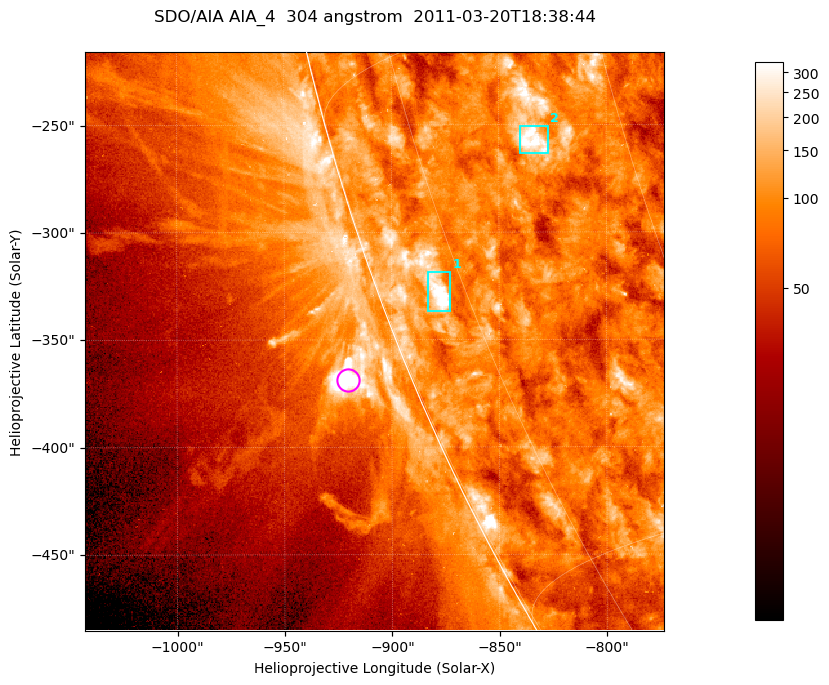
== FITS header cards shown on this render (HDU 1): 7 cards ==
TELESCOP= 'SDO/AIA '           / For AIA: SDO/AIA
INSTRUME= 'AIA_4   '           / For AIA: AIA_ATA1, AIA_ATA2, AIA_ATA3 or AIA_AT
WAVELNTH=                  304 / [angstrom] Wavelength
WAVEUNIT= 'angstrom'           / Wavelength unit: angstrom
DATE-OBS= '2011-03-20T18:38:44.125' / [ISO] Date when observation started; ISO 8
CTYPE1  = 'HPLN-TAN'           / CTYPE1; Typically HPLN
CTYPE2  = 'HPLT-TAN'           / CTYPE2; Typically HPLT

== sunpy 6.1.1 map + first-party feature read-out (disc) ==
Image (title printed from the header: SDO/AIA AIA_4  304 angstrom  2011-03-20T18:38:44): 449 x 449 px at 0.6 arcsec/px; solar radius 964 arcsec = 1606 px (partial field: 1.1% of the solar disc is inside the frame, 45% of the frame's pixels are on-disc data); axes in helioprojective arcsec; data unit not stated in the header (colour bar unlabelled)
Orientation: roll -0.132 deg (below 1 deg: not rotated)
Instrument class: DISC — disc imager (sunpy class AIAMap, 304 A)
Bright regions (active regions / flare kernels): reference = the on-disc median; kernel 5 px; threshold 5 sigma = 146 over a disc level ~86.6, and >= 1.15x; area >= 201 px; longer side >= 5 px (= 3 arcsec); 2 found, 2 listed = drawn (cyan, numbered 1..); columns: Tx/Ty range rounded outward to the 2 arcsec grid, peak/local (2 s.f.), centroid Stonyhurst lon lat
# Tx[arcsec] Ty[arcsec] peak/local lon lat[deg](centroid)
1 -884..-872 -338..-318 6.6 -78 -22
2 -840..-826 -264..-250 4.3 -66 -18
Off-limb structures (1.02-1.3 R_sun): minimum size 100 px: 10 found; the strongest spans PA ~110..115 deg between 1.02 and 1.04 R_sun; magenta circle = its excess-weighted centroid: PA ~110 deg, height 1.03 R_sun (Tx ~-920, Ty ~-368 arcsec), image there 6.4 x the reference